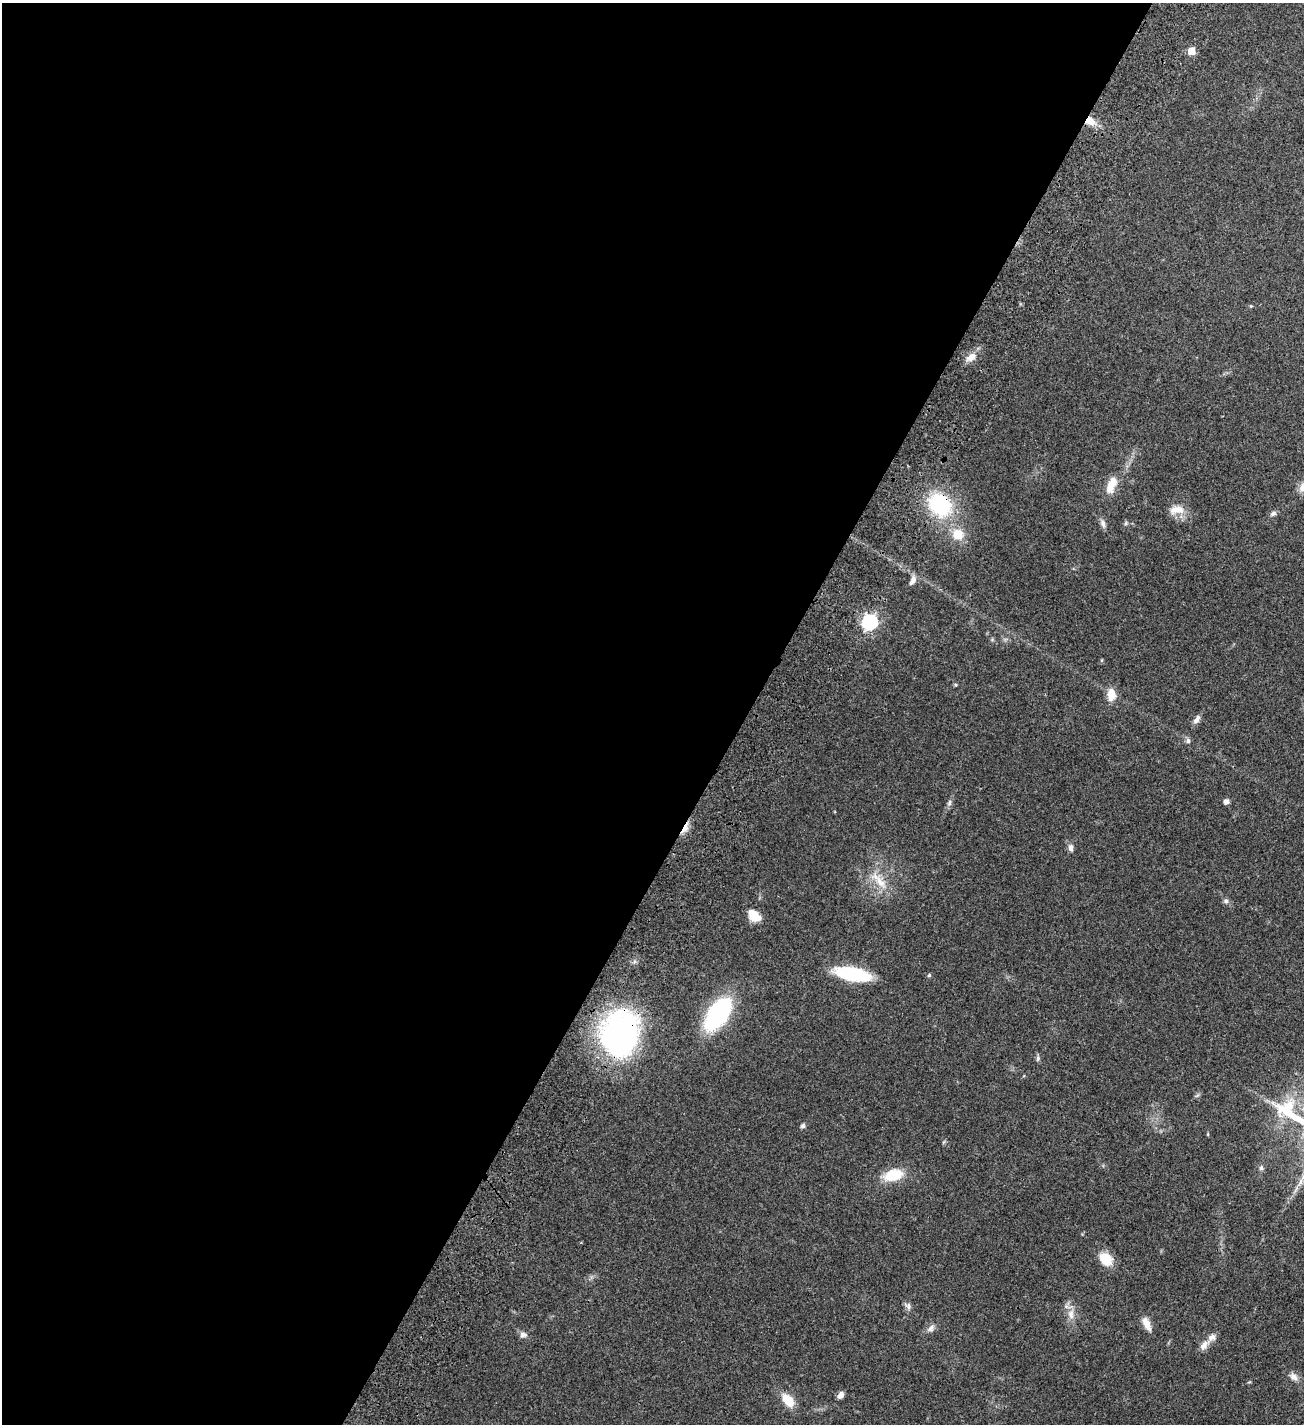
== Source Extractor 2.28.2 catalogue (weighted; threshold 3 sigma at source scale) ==
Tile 5 of 4 x 4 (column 1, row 2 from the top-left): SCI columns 384-1685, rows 3054-4475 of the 6104 x 6102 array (HDU 1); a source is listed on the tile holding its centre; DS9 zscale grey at full resolution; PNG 1306 x 1426 px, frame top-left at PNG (2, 3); no overlay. Shown black and unused: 57% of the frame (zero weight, under 3 of 4 exposures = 13% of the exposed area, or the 3 px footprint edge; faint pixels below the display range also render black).
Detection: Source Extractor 2.28.2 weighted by HDU 2 'WHT'; one run over the whole footprint, this tile lists its part. Background 0.0821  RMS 0.0062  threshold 0.0277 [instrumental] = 3 sigma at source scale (4.5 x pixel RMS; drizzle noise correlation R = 1.50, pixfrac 1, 0.05/0.05 arcsec/px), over >= 5 px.
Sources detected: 44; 2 inside a brighter listed object's ellipse — not listed separately; the other 42 listed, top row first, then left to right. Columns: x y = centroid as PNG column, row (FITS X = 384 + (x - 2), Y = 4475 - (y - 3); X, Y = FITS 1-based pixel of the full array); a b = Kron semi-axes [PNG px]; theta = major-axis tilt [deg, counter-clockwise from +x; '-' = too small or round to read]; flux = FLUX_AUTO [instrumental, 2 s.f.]
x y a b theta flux
1191 51 5 5 - 14
1090 121 11 8 -26 7.9
1251 306 4 4 - 0.58
971 357 14 9 34 5.7
1112 484 22 9 66 9.8
1302 487 13 8 69 3.6
940 505 23 19 -44 51
1176 510 20 11 7 7.1
1273 513 9 6 31 1.7
1103 523 13 6 -70 2.4
1126 523 6 5 - 0.94
958 534 12 11 - 11
913 580 12 6 64 3.2
870 622 7 6 - 130
1111 695 13 9 -89 7.8
1197 719 12 6 55 2.7
1188 741 7 6 - 1.6
1226 801 6 5 - 2.4
949 803 9 5 73 1.6
685 828 18 5 61 4.6
1071 848 10 7 -82 2.2
880 882 28 12 -50 11
1226 901 7 6 - 1.5
755 914 21 13 -84 7.6
852 974 27 10 -11 51
929 975 5 5 - 0.76
718 1014 25 13 56 98
620 1033 39 31 79 170
1038 1058 7 5 73 1.2
803 1126 6 5 - 1.3
1261 1168 7 5 77 1.4
893 1175 21 12 15 17
1106 1259 13 10 -45 14
908 1306 11 7 -35 2.1
1071 1314 15 8 89 5.2
1147 1324 18 8 -64 5.1
931 1328 13 7 52 2.6
523 1335 10 8 8 2.3
1204 1345 16 8 50 4.3
1294 1377 12 8 -41 3.2
840 1395 7 5 49 3.4
788 1400 16 10 -51 11
Overlapping masked pixels (flux is a lower limit): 4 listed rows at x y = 1090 121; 940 505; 685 828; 620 1033
Isophote crosses this tile's border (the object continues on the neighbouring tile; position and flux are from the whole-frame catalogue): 1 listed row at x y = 1302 487